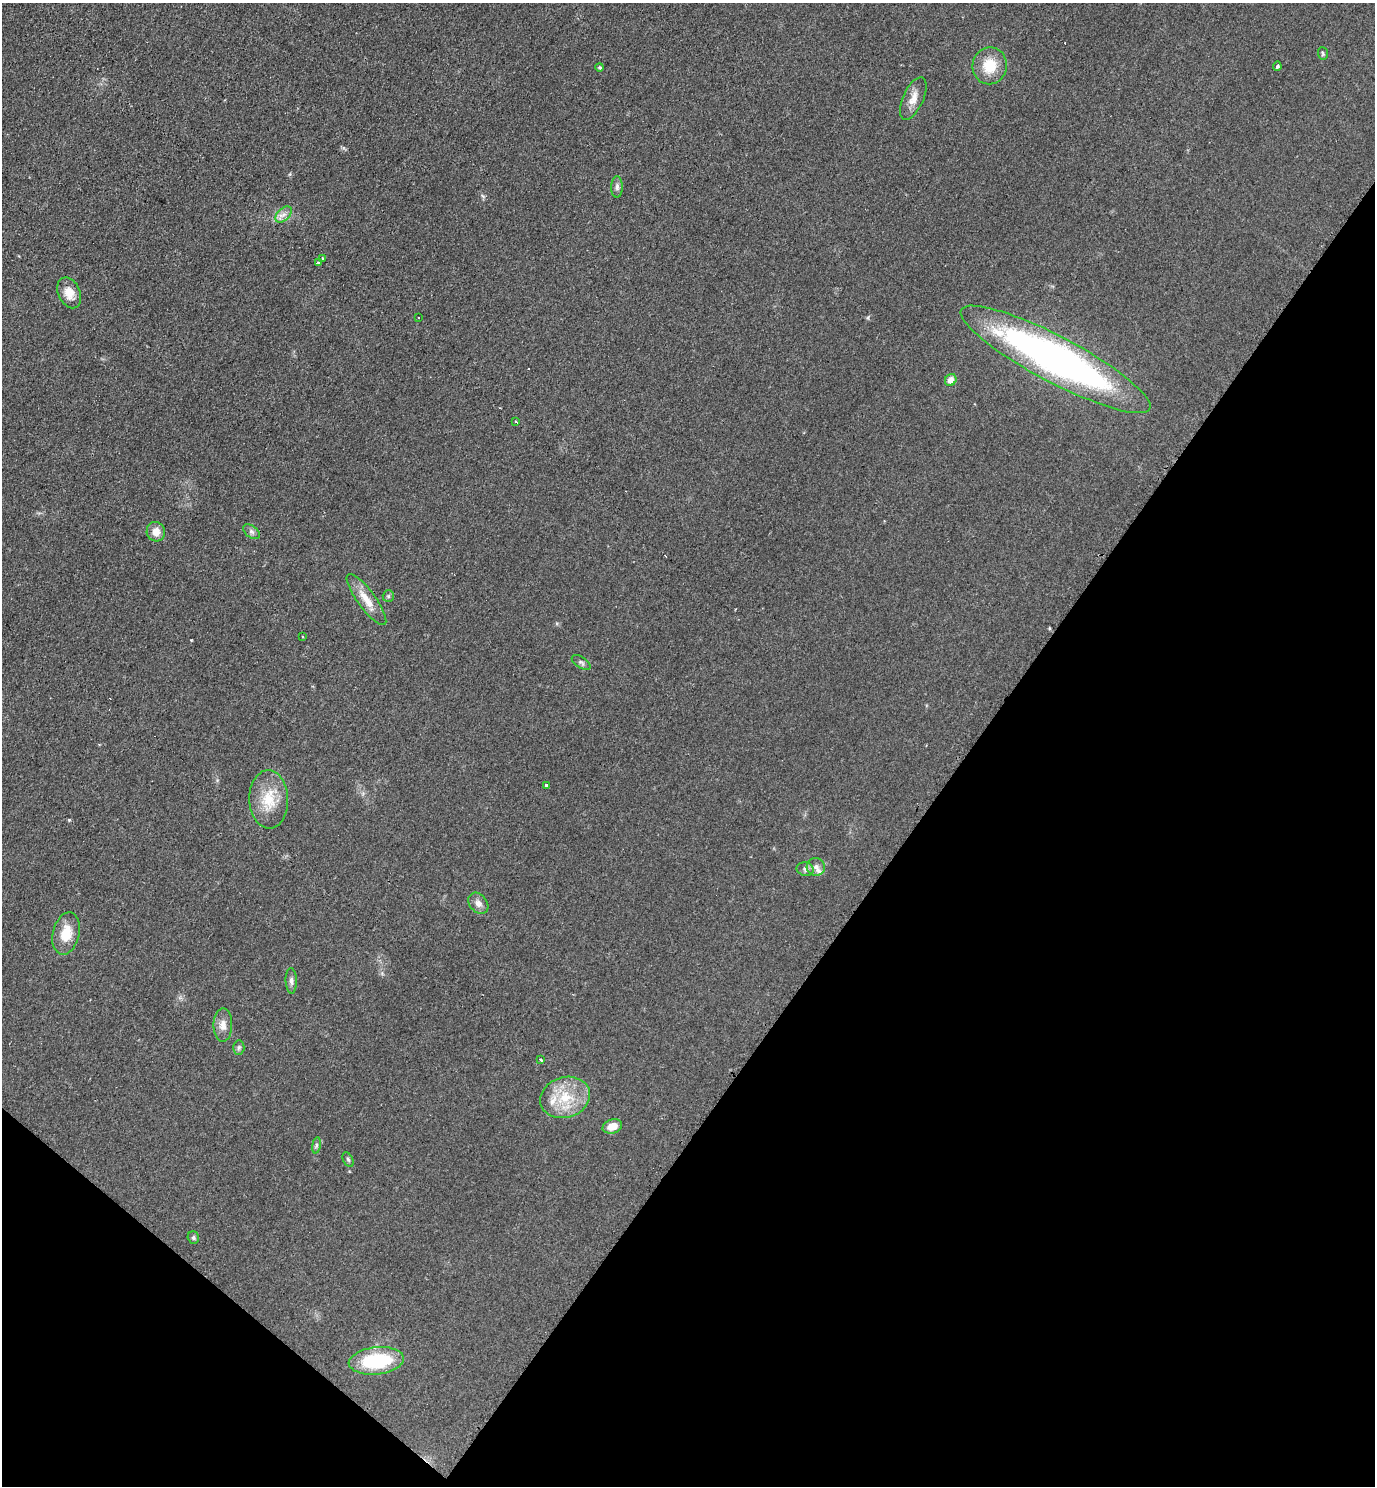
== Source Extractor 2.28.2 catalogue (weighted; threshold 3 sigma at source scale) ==
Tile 15 of 4 x 4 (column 3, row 4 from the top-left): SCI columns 2907-4279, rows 12-1495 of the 5962 x 5951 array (HDU 1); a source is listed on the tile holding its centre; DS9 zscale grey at full resolution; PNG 1377 x 1488 px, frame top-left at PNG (2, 3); each listed source drawn as its Kron ellipse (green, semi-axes under 4 px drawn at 4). Shown black and unused: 34% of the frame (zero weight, under 2 of 3 exposures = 2% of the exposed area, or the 3 px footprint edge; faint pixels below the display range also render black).
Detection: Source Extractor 2.28.2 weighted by HDU 2 'WHT'; one run over the whole footprint, this tile lists its part. Background 0.0787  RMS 0.011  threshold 0.0515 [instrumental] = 3 sigma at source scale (4.5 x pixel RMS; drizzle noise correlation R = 1.50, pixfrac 1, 0.05/0.05 arcsec/px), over >= 5 px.
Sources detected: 40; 2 cosmic-ray / hot-pixel residue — neither listed nor drawn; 2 inside a brighter listed object's ellipse — not listed separately; the other 36 listed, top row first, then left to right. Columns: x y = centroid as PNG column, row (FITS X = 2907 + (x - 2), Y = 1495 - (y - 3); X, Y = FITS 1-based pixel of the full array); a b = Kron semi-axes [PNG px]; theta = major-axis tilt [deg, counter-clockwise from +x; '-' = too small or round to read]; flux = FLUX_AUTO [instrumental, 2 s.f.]
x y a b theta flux
1323 53 6 5 - 1.8
990 66 18 17 - 28
1277 66 4 3 - 4.1
600 67 4 4 - 1.3
913 98 23 10 66 12
617 187 10 6 89 3.8
284 214 10 6 43 5.2
323 258 3 3 - 3.3
318 262 3 3 - 4.4
69 293 16 11 -66 15
419 317 3 2 - 1.4
1056 359 106 23 -28 500
951 380 6 5 - 8.7
516 422 3 3 - 2.4
156 532 10 9 - 10
252 532 9 6 -38 3.3
388 596 6 5 - 1.8
366 600 31 9 -53 17
302 636 3 2 - 1.4
581 662 10 5 -34 3
546 785 3 3 - 8.2
269 799 29 19 -88 33
816 867 9 8 - 5.4
805 869 9 6 -13 3.7
478 903 12 8 -51 6.2
66 933 21 13 76 23
291 981 13 5 -87 4.1
223 1025 16 9 89 8.8
239 1048 7 5 87 2.4
540 1060 3 3 - 19
565 1097 25 20 17 38
612 1126 10 7 17 12
316 1145 8 4 82 2.2
348 1159 8 5 -63 2.1
193 1238 6 5 - 2.2
376 1361 28 13 6 73
Unlisted compact peaks at least as high as the median listed source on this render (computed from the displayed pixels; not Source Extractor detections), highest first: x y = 69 820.